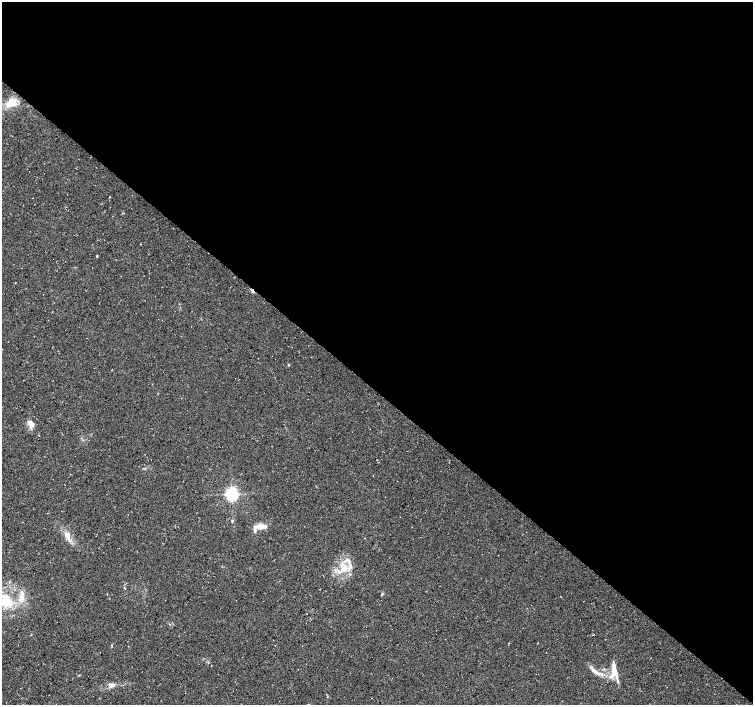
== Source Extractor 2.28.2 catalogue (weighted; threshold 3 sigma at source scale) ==
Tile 3 of 4 x 4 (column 3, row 1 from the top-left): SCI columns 3010-4510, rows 4456-5861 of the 6017 x 6031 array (HDU 1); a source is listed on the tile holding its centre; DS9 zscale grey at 2 x 2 block average (1 PNG px = mean of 2 x 2 image px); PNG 755 x 707 px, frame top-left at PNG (2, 2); no overlay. Shown black and unused: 56% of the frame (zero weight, under 3 of 4 exposures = <1% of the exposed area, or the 3 px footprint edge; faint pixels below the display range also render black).
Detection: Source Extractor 2.28.2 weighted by HDU 2 'WHT'; one run over the whole footprint, this tile lists its part. Background 0.0111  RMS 0.0071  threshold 0.0321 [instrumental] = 3 sigma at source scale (4.5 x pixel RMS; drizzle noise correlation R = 1.50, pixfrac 1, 0.0396/0.0396 arcsec/px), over >= 5 px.
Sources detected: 23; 1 cosmic-ray / hot-pixel residue — not listed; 5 inside a brighter listed object's ellipse — not listed separately; the other 17 listed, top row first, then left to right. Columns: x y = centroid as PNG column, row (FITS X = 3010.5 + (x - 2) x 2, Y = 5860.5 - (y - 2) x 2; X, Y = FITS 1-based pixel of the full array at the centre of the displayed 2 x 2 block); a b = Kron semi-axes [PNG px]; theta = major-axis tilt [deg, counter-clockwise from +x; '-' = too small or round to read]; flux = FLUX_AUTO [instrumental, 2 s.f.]
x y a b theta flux
11 103 15 9 24 20
110 196 2 2 - 0.87
288 365 3 2 - 1
30 423 10 6 -38 8.4
231 494 4 3 - 450
232 521 3 3 - 2
259 527 14 5 -1 13
67 535 8 5 -64 12
342 567 17 6 -68 18
21 597 8 6 80 10
5 601 14 13 - 39
604 669 4 2 - 1.5
593 670 8 4 -22 6.1
615 670 19 4 -75 18
601 674 6 4 -18 5.2
610 677 8 4 18 5.8
111 685 8 6 -12 6.7
Isophote crosses this tile's border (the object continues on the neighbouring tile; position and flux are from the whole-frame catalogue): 1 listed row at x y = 5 601
Diffuse or blended objects may show on this block-average render without a row.